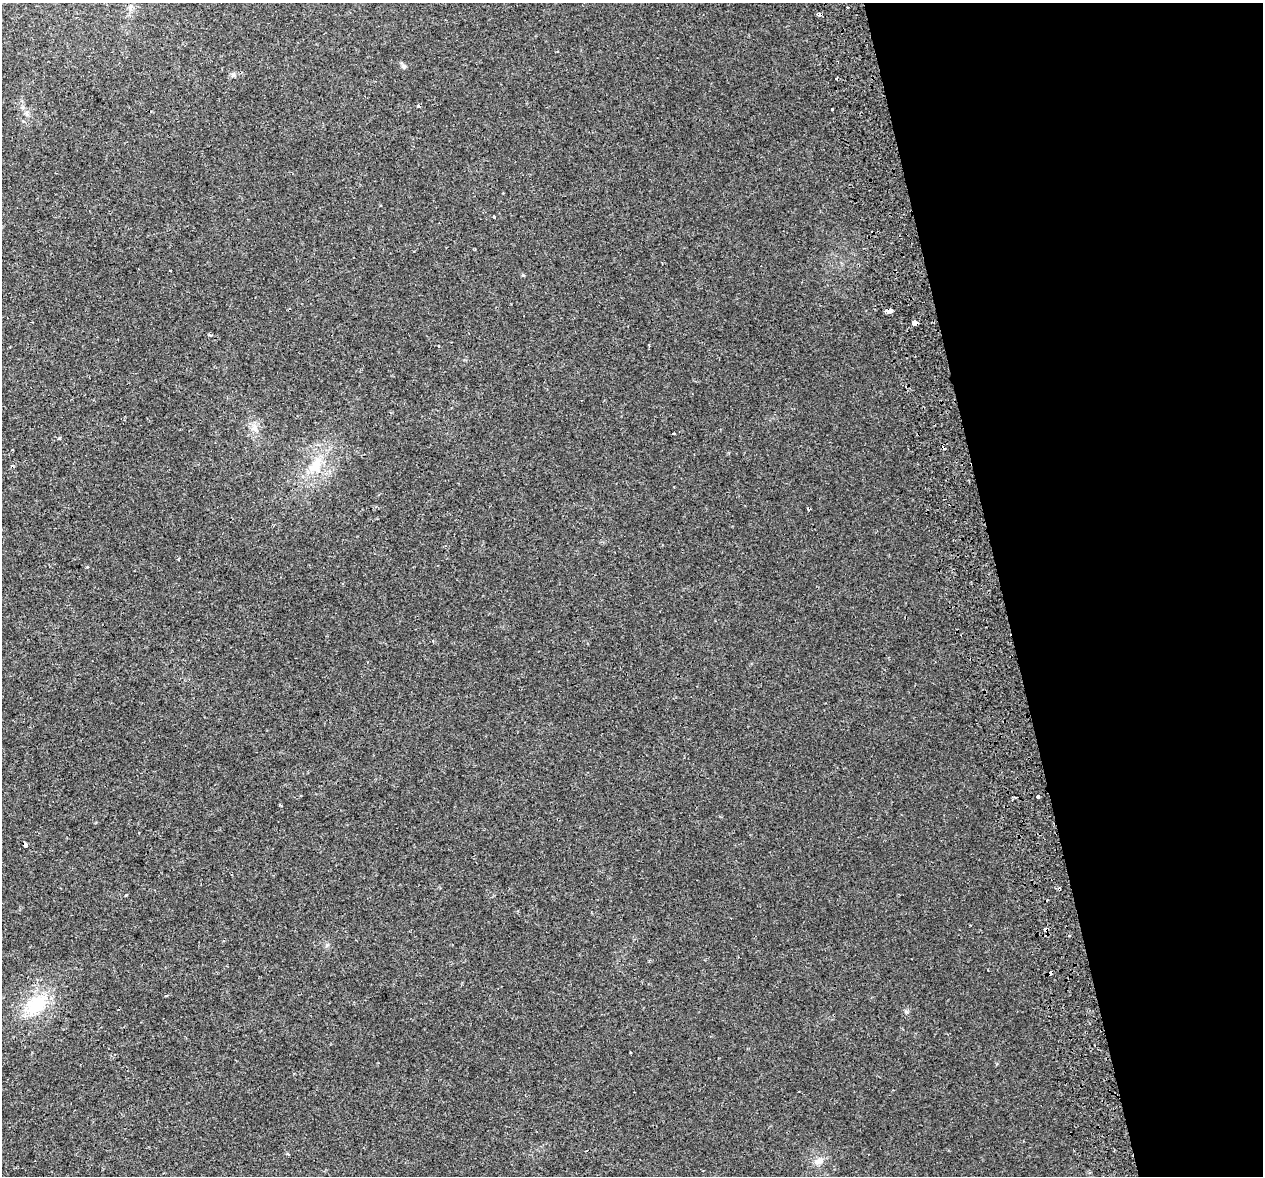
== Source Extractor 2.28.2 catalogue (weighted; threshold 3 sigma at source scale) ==
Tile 12 of 4 x 4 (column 4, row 3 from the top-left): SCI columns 3840-5100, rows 1279-2452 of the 5157 x 4856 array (HDU 1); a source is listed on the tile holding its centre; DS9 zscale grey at full resolution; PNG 1265 x 1178 px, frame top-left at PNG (2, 3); no overlay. Shown black and unused: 21% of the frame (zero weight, under 2 of 3 exposures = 3% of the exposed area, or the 3 px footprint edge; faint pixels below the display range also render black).
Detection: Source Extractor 2.28.2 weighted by HDU 2 'WHT'; one run over the whole footprint, this tile lists its part. Background 0.00668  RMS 0.0029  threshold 0.0129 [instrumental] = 3 sigma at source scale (4.5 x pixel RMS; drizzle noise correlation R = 1.50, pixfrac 1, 0.0396/0.0396 arcsec/px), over >= 5 px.
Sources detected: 28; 5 cosmic-ray / hot-pixel residue — not listed; the other 23 listed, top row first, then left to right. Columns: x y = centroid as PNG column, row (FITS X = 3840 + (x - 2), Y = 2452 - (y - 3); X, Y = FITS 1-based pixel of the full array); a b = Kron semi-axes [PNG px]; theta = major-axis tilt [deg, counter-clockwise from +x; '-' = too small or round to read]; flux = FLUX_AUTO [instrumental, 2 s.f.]
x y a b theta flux
130 7 9 5 70 0.82
848 7 3 2 - 0.3
233 75 6 5 - 0.62
494 217 4 3 - 0.3
523 275 5 4 - 0.32
888 311 6 4 11 5.3
914 323 5 4 - 4.8
209 335 7 2 -13 0.3
255 428 12 6 -69 1.6
673 434 3 2 - 0.26
59 438 4 3 - 0.41
316 465 26 14 62 7.7
808 509 4 3 - 0.32
179 559 5 3 - 0.25
1038 796 3 3 - 3.1
25 845 3 3 - 2
126 895 3 3 - 0.37
1045 929 4 4 - 1.3
1069 935 4 3 - 0.28
166 995 5 3 - 0.39
36 1005 33 22 42 13
288 1154 4 3 - 0.37
818 1161 13 9 13 1.9
Overlapping masked pixels (flux is a lower limit): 4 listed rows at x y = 888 311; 914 323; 25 845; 1045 929
Unlisted compact peaks at least as high as the median listed source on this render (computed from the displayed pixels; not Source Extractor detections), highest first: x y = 906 1012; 403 66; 327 945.